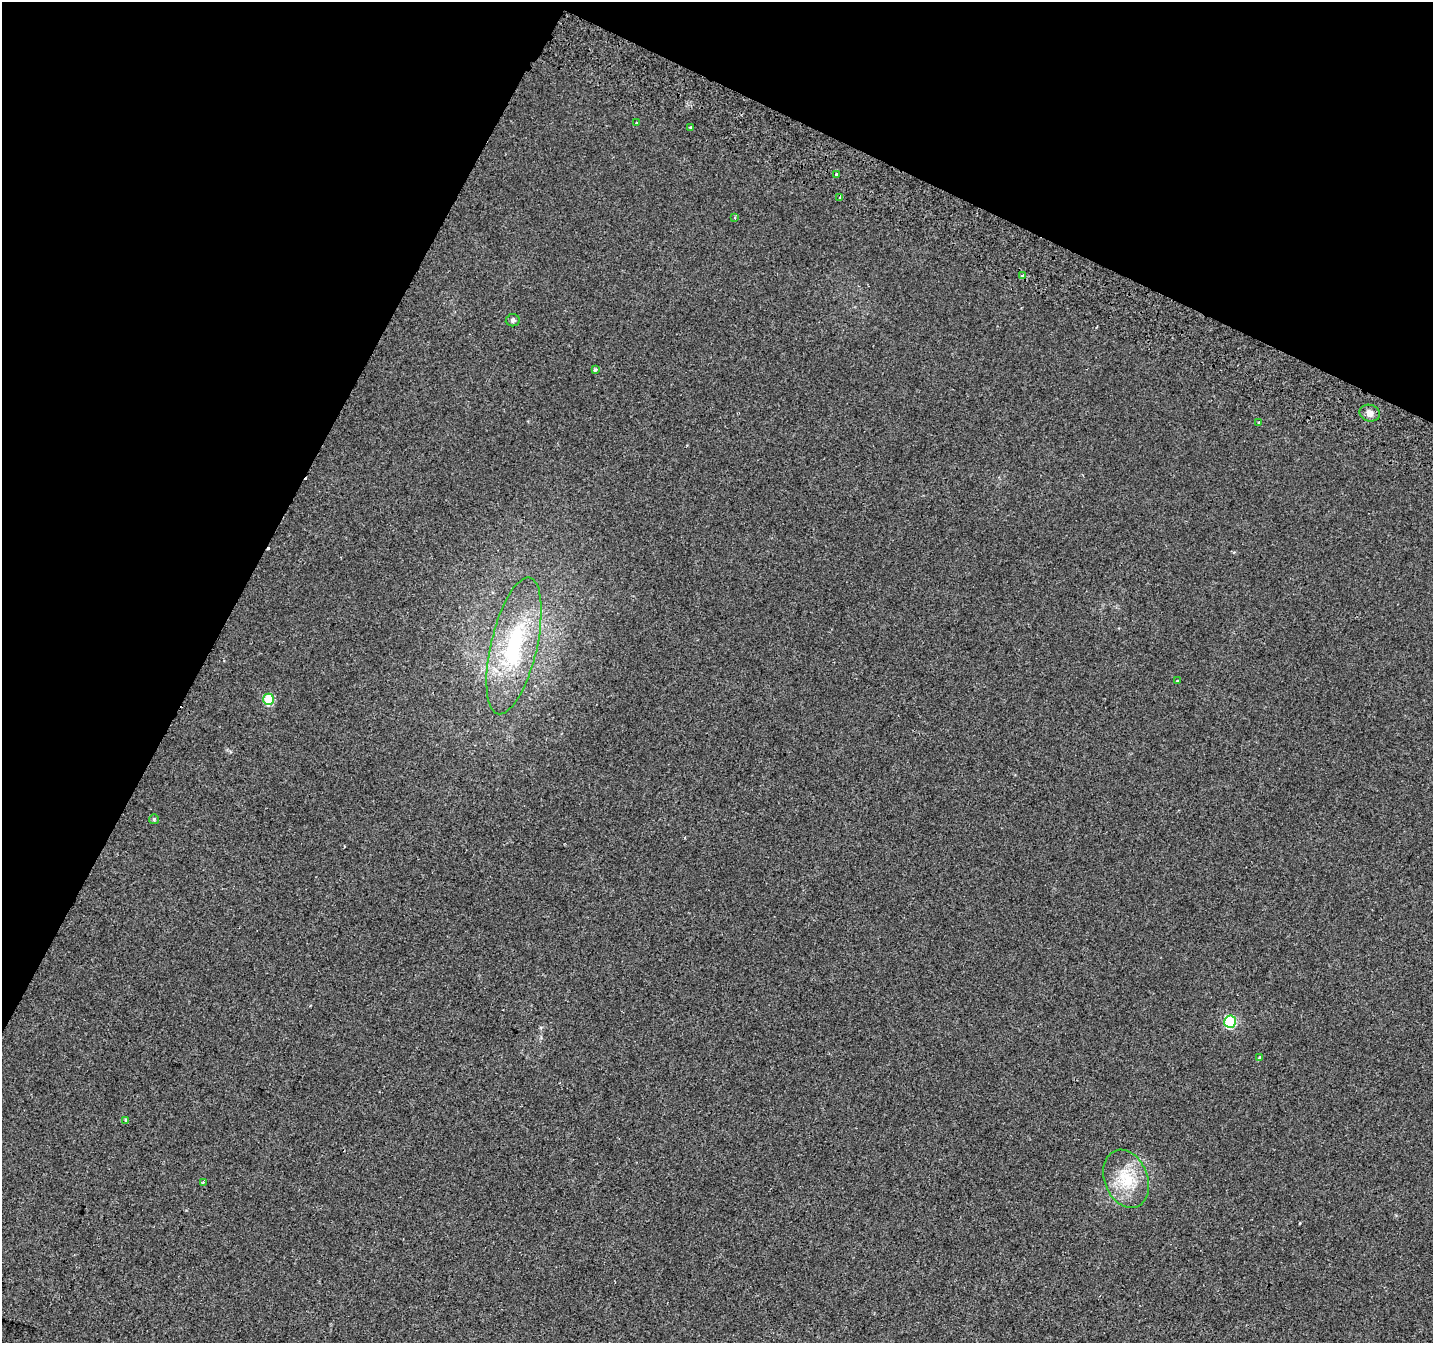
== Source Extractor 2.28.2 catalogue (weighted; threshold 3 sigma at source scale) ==
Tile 2 of 4 x 4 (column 2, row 1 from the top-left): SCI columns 1468-2898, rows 4344-5684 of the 5790 x 5939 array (HDU 1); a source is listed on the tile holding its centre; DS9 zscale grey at full resolution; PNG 1435 x 1345 px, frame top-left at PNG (2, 2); each listed source drawn as its Kron ellipse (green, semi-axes under 4 px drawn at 4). Shown black and unused: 25% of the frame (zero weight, under 2 of 3 exposures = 3% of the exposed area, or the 3 px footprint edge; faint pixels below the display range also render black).
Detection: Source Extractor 2.28.2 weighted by HDU 2 'WHT'; one run over the whole footprint, this tile lists its part. Background 0.0135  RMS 0.0032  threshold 0.0144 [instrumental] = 3 sigma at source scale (4.5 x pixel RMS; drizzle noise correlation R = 1.50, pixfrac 1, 0.0396/0.0396 arcsec/px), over >= 5 px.
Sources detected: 21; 2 cosmic-ray / hot-pixel residue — neither listed nor drawn; the other 19 listed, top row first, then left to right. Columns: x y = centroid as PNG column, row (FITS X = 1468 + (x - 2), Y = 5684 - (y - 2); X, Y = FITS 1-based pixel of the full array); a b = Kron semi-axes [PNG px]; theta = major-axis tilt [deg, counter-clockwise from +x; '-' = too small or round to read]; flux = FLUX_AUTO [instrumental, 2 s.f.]
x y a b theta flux
637 123 3 3 - 0.29
691 128 4 3 - 0.52
837 175 3 3 - 2.4
840 198 3 3 - 0.93
735 217 4 3 - 0.34
1022 276 3 3 - 1.4
513 320 7 6 - 0.75
595 370 3 3 - 0.83
1370 413 10 8 -17 1.7
1259 423 3 3 - 0.47
514 646 70 23 77 33
1178 681 3 3 - 1.3
269 699 6 5 - 13
154 819 5 5 - 0.42
1230 1022 6 6 - 25
1259 1058 4 3 - 1.1
126 1120 4 3 - 0.75
1126 1179 30 21 -68 12
203 1182 3 3 - 0.36